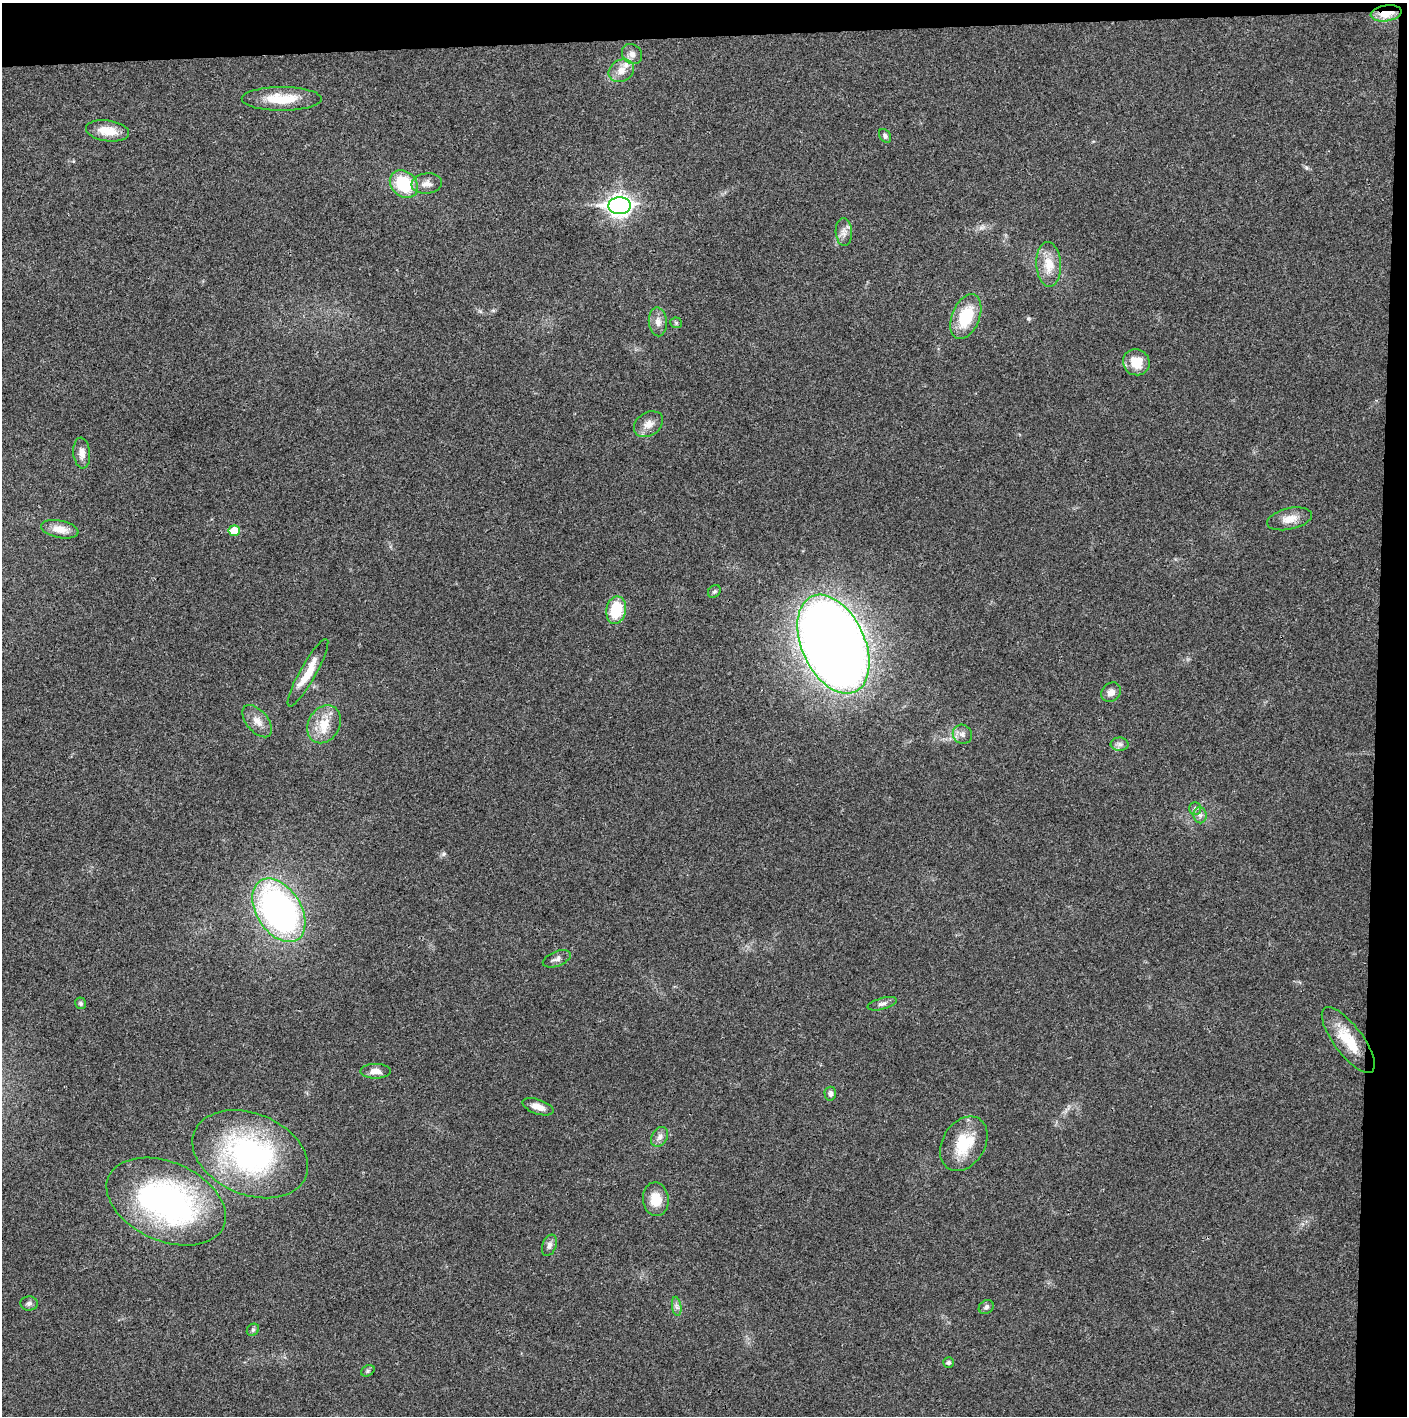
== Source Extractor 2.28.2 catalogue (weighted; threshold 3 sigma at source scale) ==
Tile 3 of 3 x 3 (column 3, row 1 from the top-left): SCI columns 2812-4216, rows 2828-4241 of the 4221 x 4243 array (HDU 1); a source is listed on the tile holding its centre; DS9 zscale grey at full resolution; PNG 1409 x 1418 px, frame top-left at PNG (2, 3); each listed source drawn as its Kron ellipse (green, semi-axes under 4 px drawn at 4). Shown black and unused: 5% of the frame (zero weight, under 3 of 4 exposures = <1% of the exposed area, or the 3 px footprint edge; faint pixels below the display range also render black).
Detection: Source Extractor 2.28.2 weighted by HDU 2 'WHT'; one run over the whole footprint, this tile lists its part. Background 0.0209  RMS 0.0041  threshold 0.0186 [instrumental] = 3 sigma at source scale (4.5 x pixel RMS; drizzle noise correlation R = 1.50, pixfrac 1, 0.05/0.05 arcsec/px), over >= 5 px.
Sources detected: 52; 1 inside a brighter listed object's ellipse — not listed separately; the other 51 listed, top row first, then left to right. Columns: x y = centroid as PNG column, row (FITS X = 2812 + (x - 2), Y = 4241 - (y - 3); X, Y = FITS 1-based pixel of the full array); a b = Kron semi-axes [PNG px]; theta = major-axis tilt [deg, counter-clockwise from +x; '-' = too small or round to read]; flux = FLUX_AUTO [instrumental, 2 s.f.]
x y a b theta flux
1386 13 15 8 8 7.3
632 54 11 9 -44 2.4
621 71 13 10 33 4.2
282 99 40 12 0 12
108 131 22 10 -8 7.1
885 136 7 5 -56 0.98
427 183 15 10 7 3.2
404 184 15 12 -42 19
620 206 11 8 1 230
844 232 14 8 -86 2.5
1049 264 22 12 -87 7
966 317 23 14 68 16
658 322 14 9 -86 3
676 323 6 5 - 0.67
1136 362 13 13 - 8.2
648 424 15 11 34 3.8
82 453 15 8 -85 3
1289 519 23 10 12 4.9
60 529 19 8 -12 4.6
234 531 6 5 - 8.1
714 591 7 5 43 0.81
616 610 14 10 80 15
833 644 52 31 -65 640
308 673 38 8 60 9.4
1111 692 11 9 41 2.6
257 721 19 10 -50 4.1
324 724 20 15 60 8.6
962 734 10 9 - 2.1
1120 744 9 6 -2 1.5
1195 808 6 6 - 0.95
1200 815 8 6 -88 1.4
279 910 35 22 -57 130
557 959 15 7 21 1.9
81 1003 6 5 - 0.86
882 1004 15 5 16 1.6
1348 1040 39 14 -53 13
375 1071 15 7 0 3.2
830 1094 7 6 - 1.3
538 1107 16 7 -19 3.9
660 1137 11 7 59 1.9
964 1144 29 21 58 15
250 1154 60 40 -22 85
656 1199 17 13 -83 7.4
166 1202 63 39 -24 110
549 1245 11 7 69 1.6
29 1303 8 7 - 1.2
677 1306 10 4 -82 1.3
986 1307 8 6 38 1.2
253 1330 6 5 - 0.85
949 1362 5 5 - 0.83
368 1371 7 5 31 0.75
Overlapping masked pixels (flux is a lower limit): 2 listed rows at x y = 1386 13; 166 1202
Unlisted compact peaks at least as high as the median listed source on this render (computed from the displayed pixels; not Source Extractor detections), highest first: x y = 444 854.